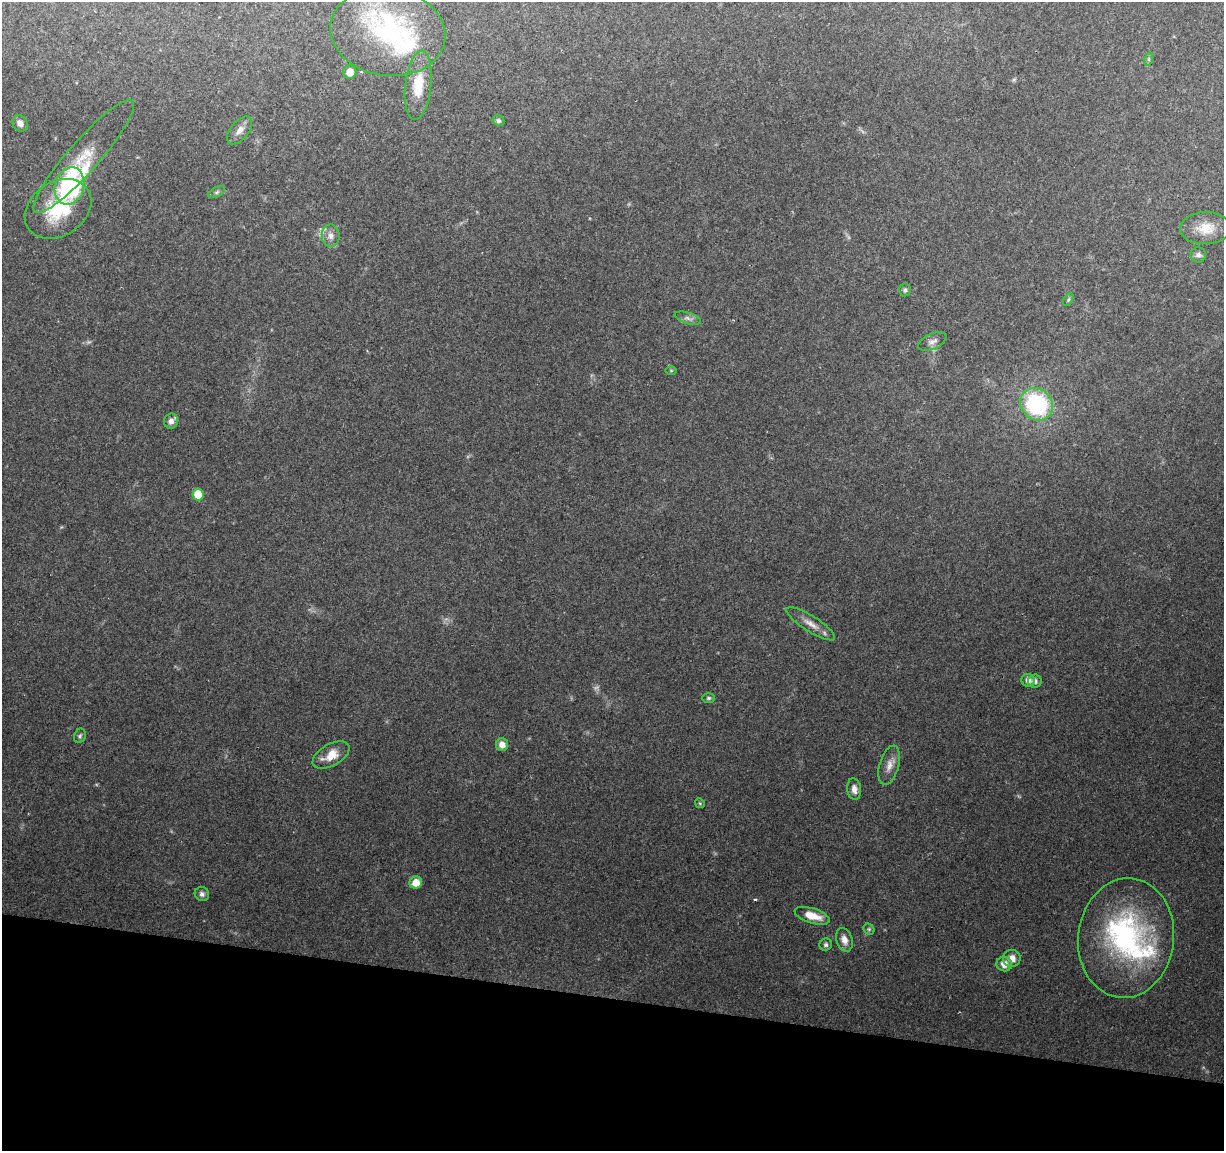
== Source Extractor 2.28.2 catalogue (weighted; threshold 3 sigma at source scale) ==
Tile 15 of 4 x 4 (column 3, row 4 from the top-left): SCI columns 2447-3668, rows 227-1375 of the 4900 x 5106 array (HDU 1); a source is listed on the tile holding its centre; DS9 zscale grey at full resolution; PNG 1226 x 1153 px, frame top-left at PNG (2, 2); each listed source drawn as its Kron ellipse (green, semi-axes under 4 px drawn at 4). Shown black and unused: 13% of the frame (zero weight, under 2 of 3 exposures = <1% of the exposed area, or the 3 px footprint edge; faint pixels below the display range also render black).
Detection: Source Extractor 2.28.2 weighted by HDU 2 'WHT'; one run over the whole footprint, this tile lists its part. Background 0.0974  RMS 0.006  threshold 0.0272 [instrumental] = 3 sigma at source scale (4.5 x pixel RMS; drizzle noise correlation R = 1.50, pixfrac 1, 0.0396/0.0396 arcsec/px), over >= 5 px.
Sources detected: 49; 2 too faint to see at this stretch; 1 inside a brighter object's white glare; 1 cosmic-ray / hot-pixel residue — neither listed nor drawn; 4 inside a brighter listed object's ellipse — not listed separately; the other 41 listed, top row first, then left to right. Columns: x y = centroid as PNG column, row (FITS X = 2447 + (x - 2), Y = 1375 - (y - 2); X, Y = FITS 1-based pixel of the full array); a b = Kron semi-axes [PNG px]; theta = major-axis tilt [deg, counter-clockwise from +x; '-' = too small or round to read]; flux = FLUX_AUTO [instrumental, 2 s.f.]
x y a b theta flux
388 32 58 44 -8 80
1149 59 7 4 72 0.94
350 72 7 6 - 6.5
418 85 35 13 83 17
498 121 6 5 - 1.4
20 123 8 7 - 4.3
239 130 17 8 51 4.8
84 156 74 15 49 24
69 186 19 14 75 72
217 192 9 5 27 1.5
58 209 36 27 33 37
1206 228 25 16 1 13
331 236 11 9 -83 4
1198 255 8 7 - 2.4
905 290 6 6 - 1.4
1068 300 7 4 60 0.96
688 318 14 5 -17 2.5
932 341 15 7 23 3.3
671 370 6 4 1 0.7
1037 404 17 15 -42 65
171 421 8 7 - 4.1
198 494 6 5 - 15
811 624 28 8 -32 6.3
1028 680 7 6 - 4.1
1035 681 7 6 - 2.3
709 698 6 5 - 1.1
80 736 7 5 72 1.3
502 745 6 6 - 5.2
331 755 20 11 30 10
889 765 20 9 74 5.9
854 789 11 7 -82 3.6
700 803 5 4 - 0.73
416 883 6 6 - 8.8
202 894 7 7 - 2.1
812 916 18 7 -17 10
869 929 6 5 - 1
1126 938 60 48 83 110
844 940 12 8 -72 4.7
826 945 6 6 - 1.5
1012 958 8 8 - 5.4
1004 964 8 7 - 5.6